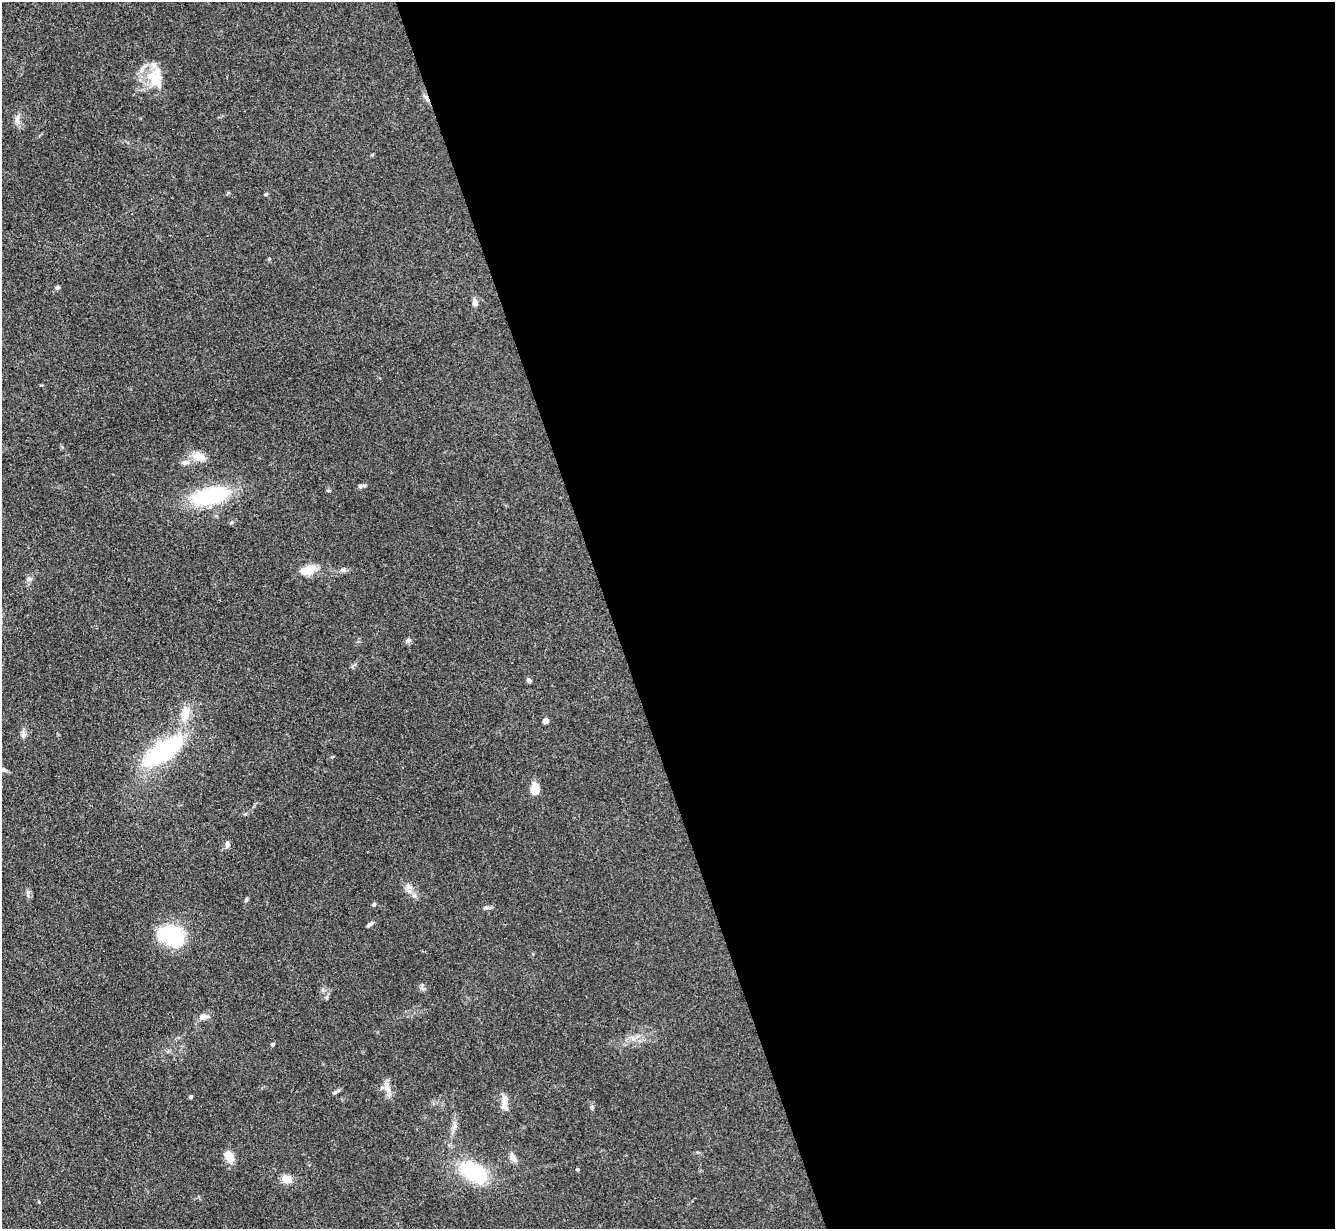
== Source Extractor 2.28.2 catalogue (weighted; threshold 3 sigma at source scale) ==
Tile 8 of 4 x 4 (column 4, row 2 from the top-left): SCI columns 4008-5340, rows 2730-3956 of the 5350 x 5332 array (HDU 1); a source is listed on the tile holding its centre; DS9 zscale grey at full resolution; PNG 1337 x 1231 px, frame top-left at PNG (2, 2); no overlay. Shown black and unused: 54% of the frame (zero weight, under 3 of 4 exposures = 1% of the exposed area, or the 3 px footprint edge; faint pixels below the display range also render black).
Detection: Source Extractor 2.28.2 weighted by HDU 2 'WHT'; one run over the whole footprint, this tile lists its part. Background 0.116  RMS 0.0069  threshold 0.031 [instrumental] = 3 sigma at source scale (4.5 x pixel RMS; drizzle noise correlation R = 1.50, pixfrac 1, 0.05/0.05 arcsec/px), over >= 5 px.
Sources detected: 46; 1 cosmic-ray / hot-pixel residue — not listed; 1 inside a brighter listed object's ellipse — not listed separately; the other 44 listed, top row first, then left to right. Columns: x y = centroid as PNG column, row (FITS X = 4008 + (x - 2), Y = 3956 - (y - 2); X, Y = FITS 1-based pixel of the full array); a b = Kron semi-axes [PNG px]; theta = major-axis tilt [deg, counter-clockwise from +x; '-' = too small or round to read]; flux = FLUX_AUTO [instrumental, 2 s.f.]
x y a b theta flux
157 76 34 18 85 18
17 120 16 6 88 3.6
372 155 5 3 - 0.67
266 194 5 3 - 0.75
57 288 7 5 88 1.2
475 303 10 7 -76 2.6
198 457 19 11 -15 7.7
360 486 7 6 - 1.5
210 496 43 18 13 54
231 523 6 3 19 0.85
308 570 19 10 20 11
343 570 8 6 14 1.8
29 579 8 5 -1 1.9
409 640 7 6 - 1.5
529 680 7 5 -49 1.6
185 714 21 12 75 11
546 721 4 4 - 6.3
23 734 11 6 -79 2.4
163 751 29 11 32 130
4 770 6 5 - 1.7
535 789 9 7 78 11
245 814 4 4 - 0.76
227 845 9 6 -86 1.9
408 886 9 6 -38 2.7
28 893 11 5 85 1.9
414 896 7 4 -1 1.5
246 900 6 4 47 1
374 904 5 5 - 1.2
486 907 7 5 13 1.5
370 924 9 4 36 1.7
172 936 24 15 -18 63
327 998 6 4 59 1.1
203 1017 10 7 10 4.7
273 1044 5 4 - 0.86
387 1088 22 7 -71 5.7
335 1092 7 4 36 1.2
191 1097 4 3 - 1.5
505 1101 19 7 -88 6
592 1107 7 5 -83 1.3
229 1157 13 8 -62 9
513 1158 13 7 -58 3.5
578 1169 5 3 - 0.81
473 1172 29 16 -32 52
287 1179 13 9 -22 5.6